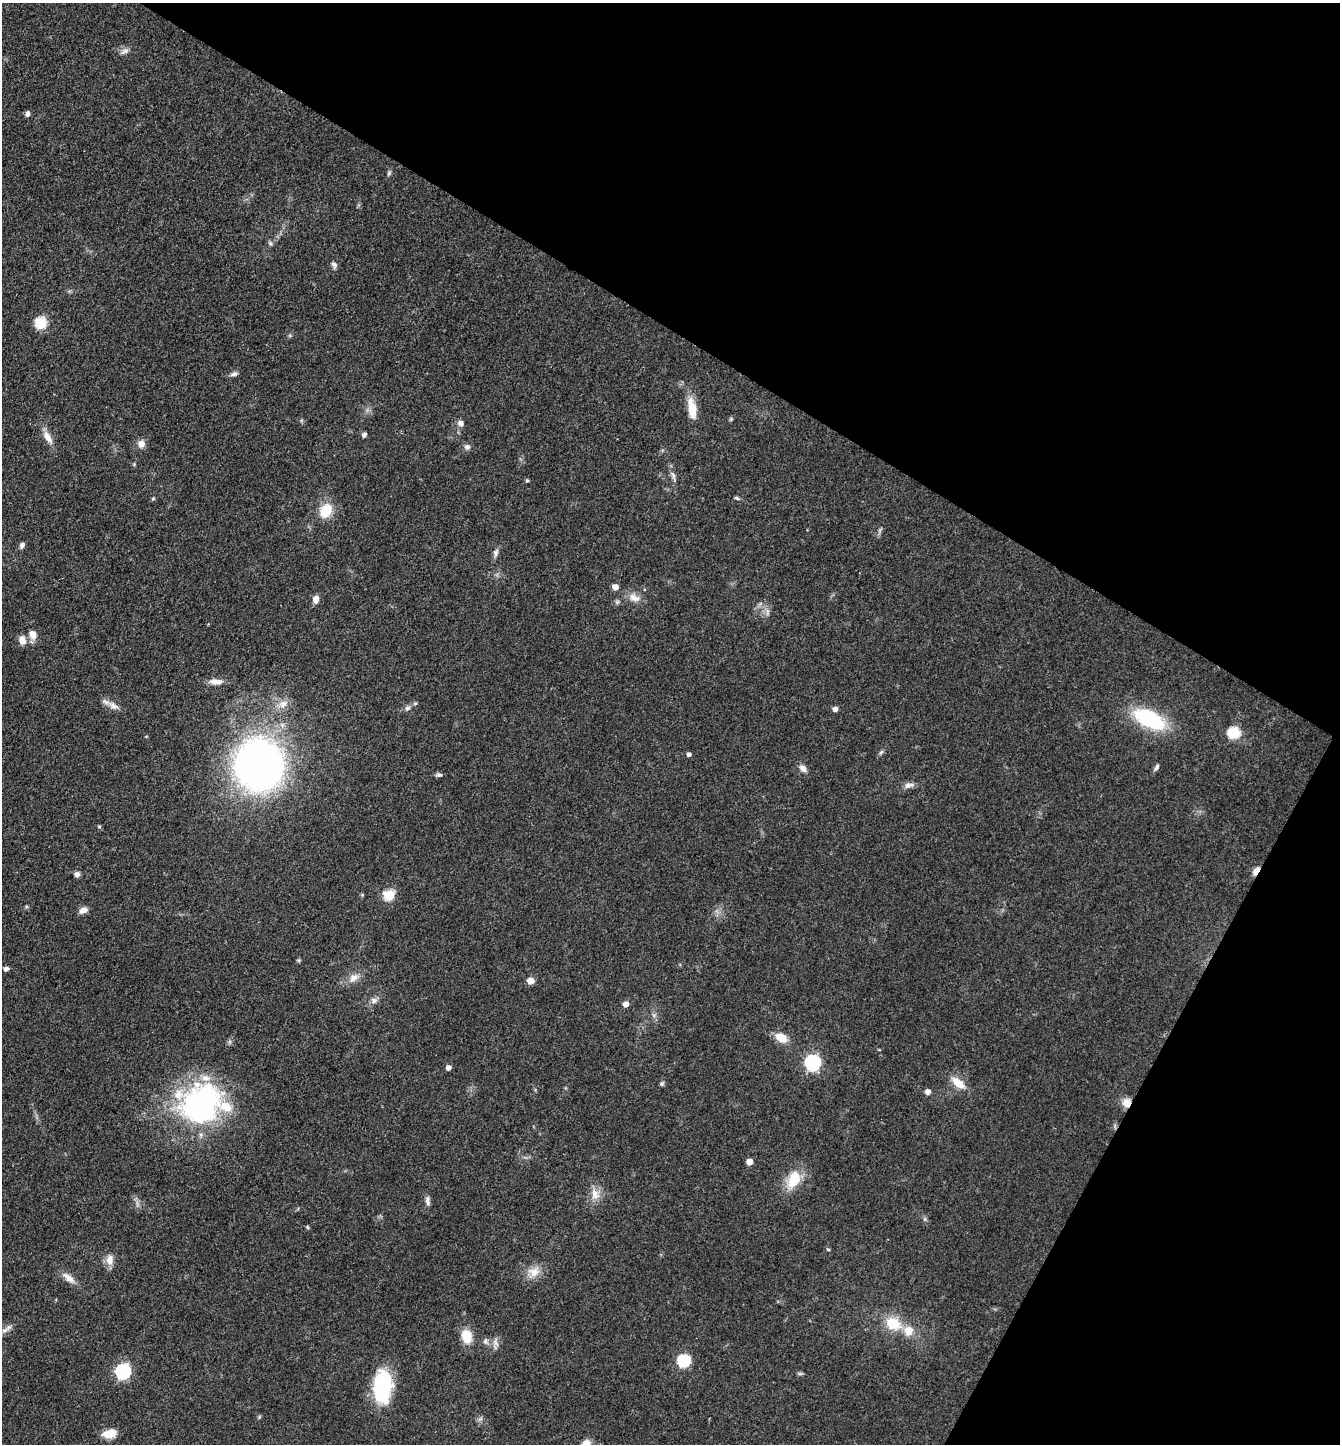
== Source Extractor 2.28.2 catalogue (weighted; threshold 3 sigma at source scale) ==
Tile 8 of 4 x 4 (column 4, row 2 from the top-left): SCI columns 4299-5636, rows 2889-4330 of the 5784 x 5775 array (HDU 1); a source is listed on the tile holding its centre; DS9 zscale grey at full resolution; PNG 1342 x 1446 px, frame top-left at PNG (2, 3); no overlay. Shown black and unused: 30% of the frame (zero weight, under 3 of 4 exposures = <1% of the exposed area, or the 3 px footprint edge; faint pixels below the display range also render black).
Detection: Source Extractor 2.28.2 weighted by HDU 2 'WHT'; one run over the whole footprint, this tile lists its part. Background 0.0999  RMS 0.006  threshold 0.027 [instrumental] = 3 sigma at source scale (4.5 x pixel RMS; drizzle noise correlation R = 1.50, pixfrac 1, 0.05/0.05 arcsec/px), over >= 5 px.
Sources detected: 85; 3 inside a brighter listed object's ellipse — not listed separately; the other 82 listed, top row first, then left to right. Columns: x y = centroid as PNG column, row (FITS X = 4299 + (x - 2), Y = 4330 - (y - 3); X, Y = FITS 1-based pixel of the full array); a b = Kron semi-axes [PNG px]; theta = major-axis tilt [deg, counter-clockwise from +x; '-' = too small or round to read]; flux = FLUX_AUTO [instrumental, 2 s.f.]
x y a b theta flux
125 51 12 7 30 2.6
27 114 7 5 81 1.8
389 173 7 5 71 1.1
270 243 6 5 - 1.2
334 265 10 6 -60 1.8
41 323 6 6 - 48
234 374 10 6 17 2
692 408 28 10 -81 11
731 419 5 5 - 0.78
461 423 8 7 - 2.4
364 435 7 5 59 1.6
48 437 19 8 -60 5.7
141 444 10 9 - 3.9
467 447 7 7 - 2.2
673 475 10 5 -66 2
527 481 6 4 0 0.74
737 498 7 4 -22 1
153 499 5 4 - 0.76
326 511 15 12 62 16
22 545 7 5 61 2
496 553 10 6 75 2.3
615 587 5 5 - 4.6
634 598 17 10 -19 5.6
316 599 8 7 - 3.9
617 602 6 5 - 1.2
767 612 7 4 72 1.5
33 635 12 9 -71 4.8
22 640 10 8 -53 5
216 682 18 7 -3 4.6
283 704 14 10 25 5.7
113 706 15 9 -36 4.6
407 708 8 6 34 1.9
835 709 4 4 - 2.8
1149 719 40 19 -27 45
1234 733 6 6 - 55
881 752 7 4 45 1.1
689 754 4 4 - 2
259 765 37 34 -88 360
1157 767 9 5 63 1.5
803 768 11 8 -55 3.1
439 775 9 5 2 1.4
909 785 15 7 8 3.1
99 827 5 4 - 0.83
1256 871 9 5 55 5.6
77 874 7 6 - 2.2
389 895 6 5 - 39
83 910 9 6 26 3.9
298 960 5 5 - 0.8
6 969 5 5 - 2.2
354 978 16 9 41 5.2
530 981 5 5 - 8.5
374 1000 10 8 16 2.7
626 1004 5 5 - 4.7
781 1037 13 9 -30 9.6
813 1063 7 7 - 140
448 1068 4 4 - 3.2
662 1083 6 5 - 1.1
958 1083 20 9 -40 9.1
928 1092 5 5 - 3.7
1127 1103 11 10 - 5.7
201 1104 52 47 22 130
749 1162 5 5 - 6.1
794 1179 18 12 62 18
595 1194 16 10 -78 6.7
428 1201 12 6 -84 2.5
307 1227 6 4 -87 0.66
828 1249 5 3 - 0.65
110 1260 14 10 82 5
534 1272 17 13 6 7.8
69 1278 21 8 -39 5.1
893 1324 18 13 -23 16
5 1330 10 6 21 2.8
467 1336 13 10 -75 13
485 1341 7 6 - 1.7
495 1343 12 6 -53 2.6
684 1361 6 6 - 68
123 1371 7 7 - 120
800 1374 7 4 0 0.95
383 1386 28 15 85 62
259 1417 6 4 71 0.7
109 1434 15 9 11 9.4
586 1443 10 9 - 5.3
Overlapping masked pixels (flux is a lower limit): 2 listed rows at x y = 1256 871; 1127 1103
Isophote crosses this tile's border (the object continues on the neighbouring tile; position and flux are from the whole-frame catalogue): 1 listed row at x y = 586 1443